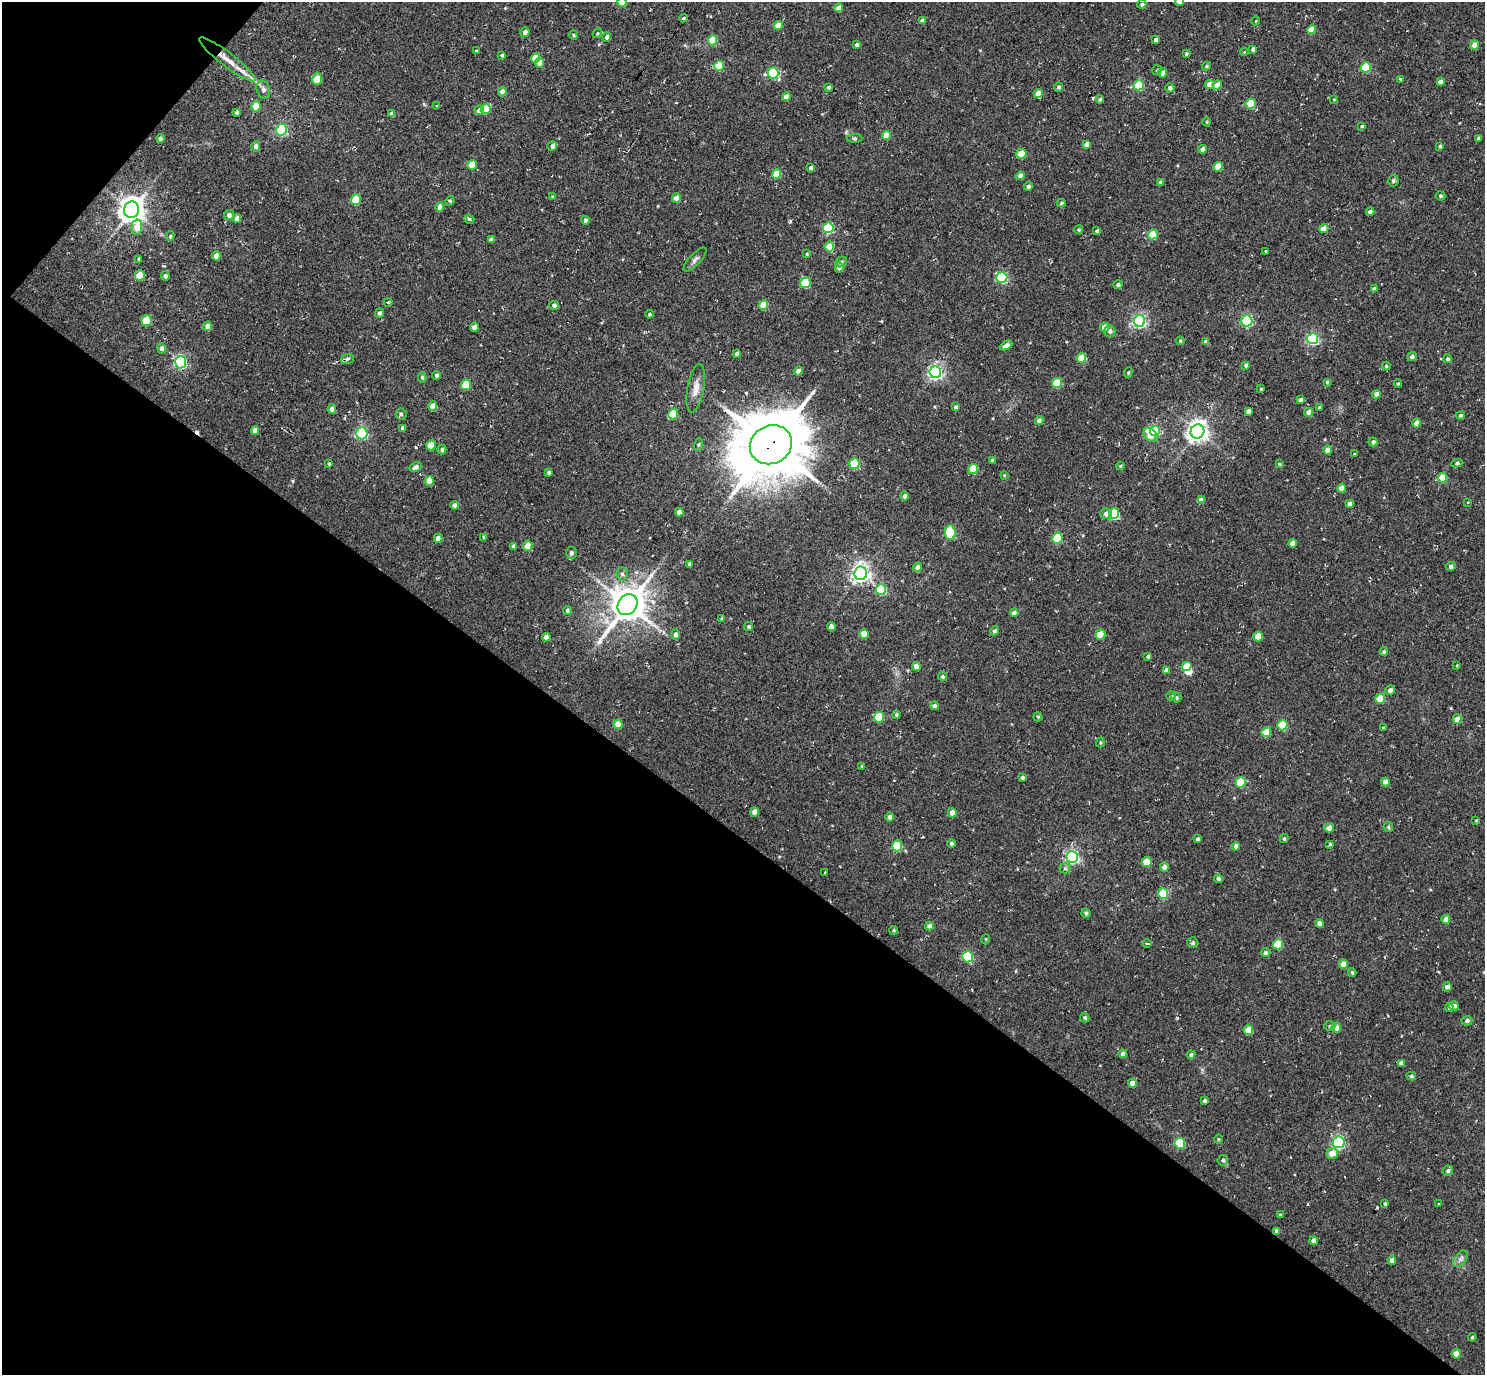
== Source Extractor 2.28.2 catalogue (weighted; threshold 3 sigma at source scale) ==
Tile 9 of 4 x 4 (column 1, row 3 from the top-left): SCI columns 40-1522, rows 1571-2943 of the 5972 x 5985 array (HDU 1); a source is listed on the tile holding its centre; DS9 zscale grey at full resolution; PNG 1487 x 1377 px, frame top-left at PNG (2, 2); each listed source drawn as its Kron ellipse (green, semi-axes under 4 px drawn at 4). Shown black and unused: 41% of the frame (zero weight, under 2 of 3 exposures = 3% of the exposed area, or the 3 px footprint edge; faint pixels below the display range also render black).
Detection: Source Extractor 2.28.2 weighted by HDU 2 'WHT'; one run over the whole footprint, this tile lists its part. Background 0.0261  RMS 0.011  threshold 0.0498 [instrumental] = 3 sigma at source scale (4.5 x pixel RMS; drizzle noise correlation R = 1.50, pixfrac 1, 0.05/0.05 arcsec/px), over >= 5 px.
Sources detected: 309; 3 inside a brighter object's white glare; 2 cosmic-ray / hot-pixel residue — neither listed nor drawn; the other 304 listed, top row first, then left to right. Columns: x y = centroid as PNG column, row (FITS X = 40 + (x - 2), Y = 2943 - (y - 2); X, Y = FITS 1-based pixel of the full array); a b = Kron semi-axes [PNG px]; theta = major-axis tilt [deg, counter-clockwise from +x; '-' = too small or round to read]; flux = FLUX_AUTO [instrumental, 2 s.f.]
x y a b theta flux
622 2 5 4 - 19
1179 2 4 4 - 5.7
1142 4 4 4 - 2.8
839 8 4 4 - 7.9
683 18 4 3 - 1.3
922 21 4 4 - 5
1256 21 4 3 - 0.8
778 25 4 4 - 13
1311 30 4 4 - 17
525 32 5 4 - 4.2
597 33 5 4 - 1.3
573 35 5 3 - 1.2
607 37 4 4 - 3.3
712 40 5 4 - 26
1156 40 4 4 - 4.4
857 45 4 3 - 2.8
1474 45 4 4 - 9.2
1253 49 4 4 - 3.1
476 51 4 3 - 0.98
1244 52 4 3 - 0.89
1186 54 4 3 - 1.7
502 55 4 3 - 1.4
535 58 5 4 - 20
227 59 35 7 -38 19
540 63 5 4 - 7.2
719 66 5 5 - 35
1207 66 4 3 - 1.6
1366 67 5 5 - 52
1157 70 5 5 - 1.6
773 73 5 5 - 68
1162 73 5 4 - 7
317 79 6 4 71 20
1400 79 3 3 - 1.3
1440 82 4 4 - 4.9
1210 84 4 4 - 12
1139 85 5 5 - 58
1217 85 5 4 - 12
829 87 4 3 - 2
1059 87 4 4 - 2.4
1170 88 4 4 - 3.8
263 90 9 6 -73 3.8
502 92 5 4 - 4.7
1038 93 4 4 - 12
786 97 4 4 - 9
1100 99 4 4 - 2
1334 99 4 3 - 0.96
1251 104 5 5 - 26
256 106 5 4 - 20
437 106 3 3 - 1.1
486 109 5 5 - 25
479 110 5 4 - 7.3
237 112 4 3 - 1.9
392 114 4 4 - 4.6
1206 122 4 3 - 1.1
1362 126 4 4 - 1.4
282 130 6 5 - 110
886 136 4 4 - 15
1479 138 3 3 - 2.2
160 139 4 4 - 3.7
855 139 8 4 0 1.4
1087 144 4 4 - 6.8
256 146 5 4 - 3.9
552 146 5 4 - 4.2
1440 146 3 3 - 1.7
1203 149 4 4 - 6
1021 154 5 4 - 28
472 165 5 4 - 19
1218 167 5 4 - 26
811 168 4 4 - 5.7
776 174 5 4 - 20
1020 176 4 4 - 5.3
1393 181 6 5 - 2
1160 182 4 3 - 3.9
1028 186 4 4 - 3.2
1441 196 5 4 - 1.9
553 197 4 4 - 1.5
676 198 4 4 - 7
356 200 5 5 - 34
450 201 5 4 - 1.6
1061 203 4 4 - 1.9
440 207 5 4 - 6.1
132 210 8 7 - 1100
1370 212 4 4 - 4.3
229 215 5 5 - 3.2
237 218 4 4 - 5.5
469 219 5 4 - 2
585 220 4 4 - 2.6
137 227 7 5 89 17
828 228 5 5 - 79
1324 229 4 4 - 13
1079 230 5 4 - 1.3
1097 231 4 3 - 2.6
1153 234 5 4 - 31
170 236 5 4 - 1.3
491 240 4 3 - 3.1
829 247 5 4 - 24
1265 251 3 3 - 0.95
807 254 3 3 - 1
216 256 5 4 - 7.5
139 259 4 3 - 1.6
695 260 16 5 47 3.9
841 262 6 5 - 2
839 267 5 4 - 6.1
140 275 5 5 - 21
165 276 5 4 - 3
1002 277 5 5 - 110
805 283 5 5 - 54
1118 285 4 4 - 3.2
1374 289 4 4 - 4.2
388 303 4 3 - 1.4
554 305 5 4 - 3
763 305 5 4 - 23
380 313 4 4 - 2.8
649 314 4 3 - 1.3
146 320 5 5 - 38
1140 321 6 5 - 210
1247 321 5 5 - 110
208 326 5 4 - 7.6
474 327 4 4 - 7.7
1104 327 5 4 - 9.4
1110 331 6 5 - 3.6
1313 339 5 5 - 130
1180 341 4 4 - 1.1
1206 341 4 3 - 4
1006 345 7 4 28 6.8
161 348 5 4 - 3.7
736 354 4 4 - 2.8
1412 357 5 4 - 3.1
1082 358 5 4 - 24
347 359 6 5 - 2.7
1448 359 4 4 - 2.2
181 362 6 5 - 160
1246 365 4 4 - 2.7
1386 366 4 4 - 1.3
798 371 4 4 - 5.6
935 372 6 6 - 270
1128 372 5 4 - 1.3
437 375 4 4 - 2.8
422 377 5 4 - 1.9
1327 382 4 3 - 1.5
1057 383 5 5 - 30
1398 384 4 4 - 1.2
466 385 5 5 - 34
696 388 24 8 80 10
1261 389 3 3 - 1.2
1376 394 4 4 - 5
1300 400 4 4 - 3.7
433 406 4 4 - 10
956 407 4 4 - 2.4
1320 407 3 3 - 2.1
332 409 4 4 - 7.3
1248 411 4 3 - 3.7
1309 412 4 4 - 6.7
401 414 5 5 - 2.3
673 414 5 5 - 31
1460 415 4 4 - 1.9
1039 421 4 4 - 5.8
1416 423 4 4 - 9.4
403 428 4 4 - 3.7
255 430 4 4 - 7.2
1155 431 5 4 - 37
1197 431 7 6 - 680
362 433 6 5 - 150
1151 435 8 5 -46 16
1373 442 4 4 - 3.2
699 444 6 3 71 1.3
431 445 5 4 - 20
771 445 21 19 27 8300
442 450 5 4 - 2.1
1328 450 4 4 - 11
1354 454 3 3 - 1.1
992 460 4 3 - 1.6
1457 463 6 4 10 2
329 464 3 3 - 1.3
854 464 5 5 - 50
1279 464 4 3 - 1.2
1120 466 4 4 - 1.1
416 467 6 4 26 3.7
973 469 5 4 - 26
549 472 4 4 - 2.1
1004 475 3 3 - 1
1442 478 5 4 - 23
429 481 5 4 - 13
1342 488 4 4 - 12
905 496 4 4 - 3.8
1201 500 4 4 - 7
1468 502 4 3 - 0.87
1350 504 4 4 - 4.8
455 505 4 4 - 4.1
679 512 4 4 - 6.1
1106 514 5 5 - 5.8
1114 514 5 5 - 72
950 533 7 5 -84 72
484 537 4 4 - 2
438 538 4 4 - 6.9
1057 538 5 5 - 51
1292 543 4 4 - 7.1
514 546 4 3 - 3.5
528 546 5 4 - 11
571 553 6 5 - 3.3
689 564 4 3 - 2
1451 566 5 4 - 3.2
917 567 5 4 - 3.6
861 573 6 6 - 490
622 574 6 5 - 2.6
881 589 5 5 - 56
627 605 11 9 54 2600
567 610 4 4 - 2.2
1014 613 4 4 - 6.7
722 618 3 3 - 1.5
749 627 5 4 - 1.9
831 627 4 4 - 6.8
995 631 4 4 - 2.1
675 634 5 4 - 3.6
864 634 5 4 - 16
1101 634 5 5 - 28
1258 636 5 4 - 20
546 637 4 4 - 5.2
1384 652 4 4 - 1.9
1148 656 3 3 - 2.2
1457 665 3 2 - 0.81
916 666 4 4 - 9.7
1186 667 5 4 - 22
1166 670 4 4 - 4.7
942 676 4 4 - 1.8
1390 690 5 5 - 4.5
1171 696 5 4 - 2.1
1176 697 5 5 - 1.9
1380 699 5 4 - 25
934 706 4 4 - 2.7
896 714 4 4 - 1.6
879 717 5 5 - 44
1038 717 4 4 - 1.3
1457 719 5 4 - 8.5
618 724 5 4 - 13
1282 725 5 5 - 37
1383 728 3 2 - 1
1266 732 5 4 - 22
1100 742 5 4 - 1.4
862 766 4 3 - 1.1
1022 777 4 4 - 2.1
1385 782 4 4 - 9
1240 783 5 5 - 48
755 812 4 4 - 8.9
952 813 4 4 - 8.1
889 817 4 4 - 4.4
1476 820 3 3 - 1.1
1388 827 5 4 - 1.4
1329 828 5 4 - 8.2
1197 839 4 4 - 2.2
1284 839 4 3 - 1.6
951 843 4 4 - 2.3
1330 844 4 3 - 1.2
897 846 5 5 - 47
1236 846 4 4 - 4.3
1072 857 6 6 - 220
1147 862 5 5 - 25
1164 867 4 4 - 5.7
1065 868 5 5 - 1.8
825 873 3 2 - 0.79
1218 879 4 4 - 2.5
1163 894 5 5 - 33
1086 913 4 4 - 2
1446 919 4 4 - 8.8
1320 923 4 4 - 7.5
929 926 4 4 - 5.1
894 930 4 4 - 1.3
986 939 5 3 - 0.93
1147 943 4 3 - 1.2
1192 943 5 5 - 2.3
1278 944 5 5 - 37
1265 953 4 4 - 2.8
968 957 5 5 - 82
1343 964 4 4 - 9.6
1352 972 4 3 - 1.6
1447 987 4 4 - 4.5
1454 1006 5 4 - 3.4
1449 1008 4 4 - 2.9
1085 1018 5 4 - 1.7
1467 1021 5 5 - 3.5
1330 1026 6 5 - 1.8
1336 1027 5 5 - 9.3
1248 1030 5 4 - 17
1123 1054 4 4 - 5.5
1191 1055 4 3 - 1.9
1401 1063 4 4 - 4.6
1411 1076 5 4 - 1.9
1132 1083 4 4 - 8.3
1204 1101 4 4 - 2.4
1218 1139 4 3 - 1.1
1339 1142 6 5 - 140
1180 1143 5 5 - 50
1332 1154 5 5 - 14
1223 1160 5 5 - 2.9
1448 1170 5 5 - 2.3
1385 1204 4 3 - 1.5
1439 1204 3 2 - 0.8
1280 1215 3 3 - 1.8
1277 1231 4 4 - 5.4
1314 1241 4 4 - 6.8
1460 1259 9 6 52 3.7
1392 1260 4 4 - 5.1
1472 1337 4 4 - 1.3
1456 1354 4 4 - 8.3
Overlapping masked pixels (flux is a lower limit): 3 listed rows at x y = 227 59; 771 445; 1277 1231
Isophote crosses this tile's border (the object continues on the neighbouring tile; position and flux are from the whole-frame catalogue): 2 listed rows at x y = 622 2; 1179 2